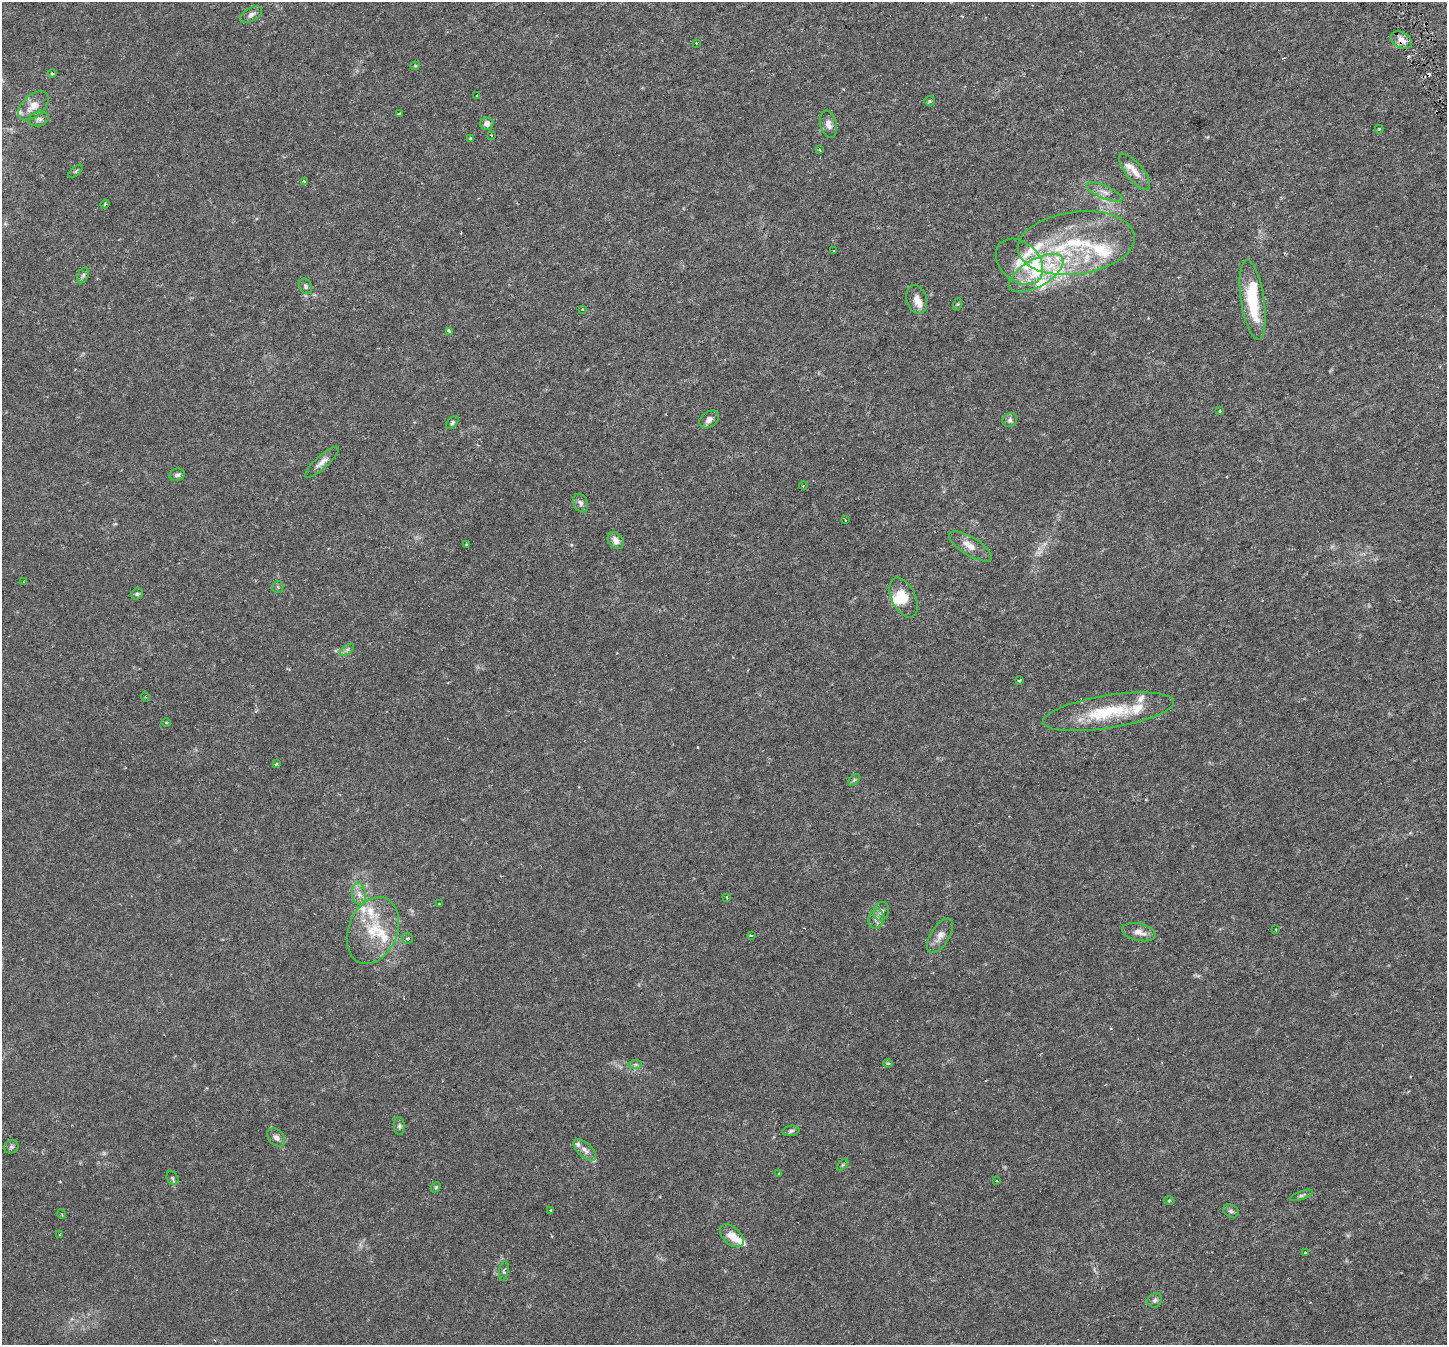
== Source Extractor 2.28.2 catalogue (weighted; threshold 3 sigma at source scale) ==
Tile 10 of 4 x 4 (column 2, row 3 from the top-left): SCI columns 1446-2890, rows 1499-2841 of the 5779 x 5624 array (HDU 1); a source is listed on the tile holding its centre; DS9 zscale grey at full resolution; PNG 1449 x 1347 px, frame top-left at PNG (2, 2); each listed source drawn as its Kron ellipse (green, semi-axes under 4 px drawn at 4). Shown black and unused: <1% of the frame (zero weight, under 3 of 6 exposures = <1% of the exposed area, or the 3 px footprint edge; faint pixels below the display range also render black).
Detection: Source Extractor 2.28.2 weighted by HDU 2 'WHT'; one run over the whole footprint, this tile lists its part. Background 0.004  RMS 0.0012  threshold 0.00501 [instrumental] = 3 sigma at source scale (4.09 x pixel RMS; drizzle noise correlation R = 1.36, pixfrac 0.8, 0.0396/0.0396 arcsec/px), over >= 5 px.
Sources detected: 116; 2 too faint to see at this stretch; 2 inside a brighter object's white glare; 3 cosmic-ray / hot-pixel residue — neither listed nor drawn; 21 inside a brighter listed object's ellipse — not listed separately; the other 88 listed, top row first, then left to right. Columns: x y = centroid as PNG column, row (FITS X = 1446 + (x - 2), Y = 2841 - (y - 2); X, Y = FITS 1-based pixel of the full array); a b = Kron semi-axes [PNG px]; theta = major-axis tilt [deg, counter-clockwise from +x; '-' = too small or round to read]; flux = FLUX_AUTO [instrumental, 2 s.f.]
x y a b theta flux
251 15 12 6 30 0.47
1401 40 11 7 -30 1
696 43 4 2 - 0.11
415 66 4 4 - 0.11
52 74 4 3 - 0.17
477 95 3 3 - 0.1
929 101 5 4 - 0.15
33 106 18 10 43 1.4
399 113 3 2 - 0.12
39 119 10 7 14 0.41
487 124 6 6 - 0.66
828 124 14 8 -76 0.69
1379 129 4 4 - 0.094
491 135 3 2 - 0.14
470 138 4 3 - 0.22
819 149 2 2 - 0.11
76 171 8 4 42 0.18
1135 172 22 8 -51 1.2
304 181 3 3 - 0.27
1104 192 19 6 -24 0.77
105 204 5 3 - 0.12
1076 243 59 31 7 11
834 250 3 2 - 0.15
1019 262 26 19 -43 2.6
1036 273 30 13 30 3.9
83 275 8 5 63 0.26
306 286 8 6 -65 0.26
917 300 14 10 -73 0.9
1253 300 40 11 -81 5.8
958 304 6 4 70 0.12
582 309 3 3 - 0.22
449 332 3 3 - 3.4
1220 411 3 3 - 0.096
709 419 11 7 37 0.58
1010 420 7 6 - 0.3
452 423 7 4 48 0.22
322 462 22 6 42 0.74
177 475 8 6 11 0.35
803 486 4 2 - 0.092
581 503 9 7 -67 0.41
845 520 3 3 - 0.067
616 540 9 7 -51 0.81
467 545 3 2 - 0.13
970 546 24 9 -31 1.3
23 582 4 2 - 0.082
278 587 6 5 - 0.17
137 594 6 5 - 0.26
904 598 21 12 -65 2
347 650 8 4 37 0.29
1019 680 3 2 - 0.14
145 697 4 4 - 0.13
1108 712 66 16 9 6.6
166 722 5 3 - 0.085
276 764 3 3 - 0.15
854 780 7 4 45 0.19
359 894 11 7 -81 0.66
727 897 3 2 - 0.087
439 904 2 2 - 0.071
881 911 9 7 74 0.47
876 919 10 7 78 0.5
1275 929 2 2 - 0.073
373 931 35 24 68 5
1139 932 17 8 -13 0.94
751 935 4 2 - 0.081
940 936 19 9 58 0.89
407 938 6 5 - 0.2
888 1063 4 4 - 0.14
635 1064 7 4 0 0.23
399 1126 9 5 -86 0.26
791 1131 8 5 9 0.23
276 1137 10 7 -48 0.49
11 1147 7 6 - 0.25
585 1150 14 7 -43 0.63
843 1165 7 4 45 0.16
779 1173 3 2 - 0.093
172 1178 7 5 -61 0.2
996 1181 3 2 - 0.1
436 1187 6 4 45 0.14
1301 1195 12 4 20 0.27
1169 1200 5 3 - 0.12
551 1210 3 2 - 0.12
1231 1211 8 6 -26 0.27
62 1214 5 3 - 0.091
60 1235 3 2 - 0.11
732 1236 14 8 -43 1.4
1306 1253 3 3 - 0.16
504 1271 10 4 79 0.24
1155 1300 8 6 46 0.3
Overlapping masked pixels (flux is a lower limit): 2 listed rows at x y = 1401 40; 373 931